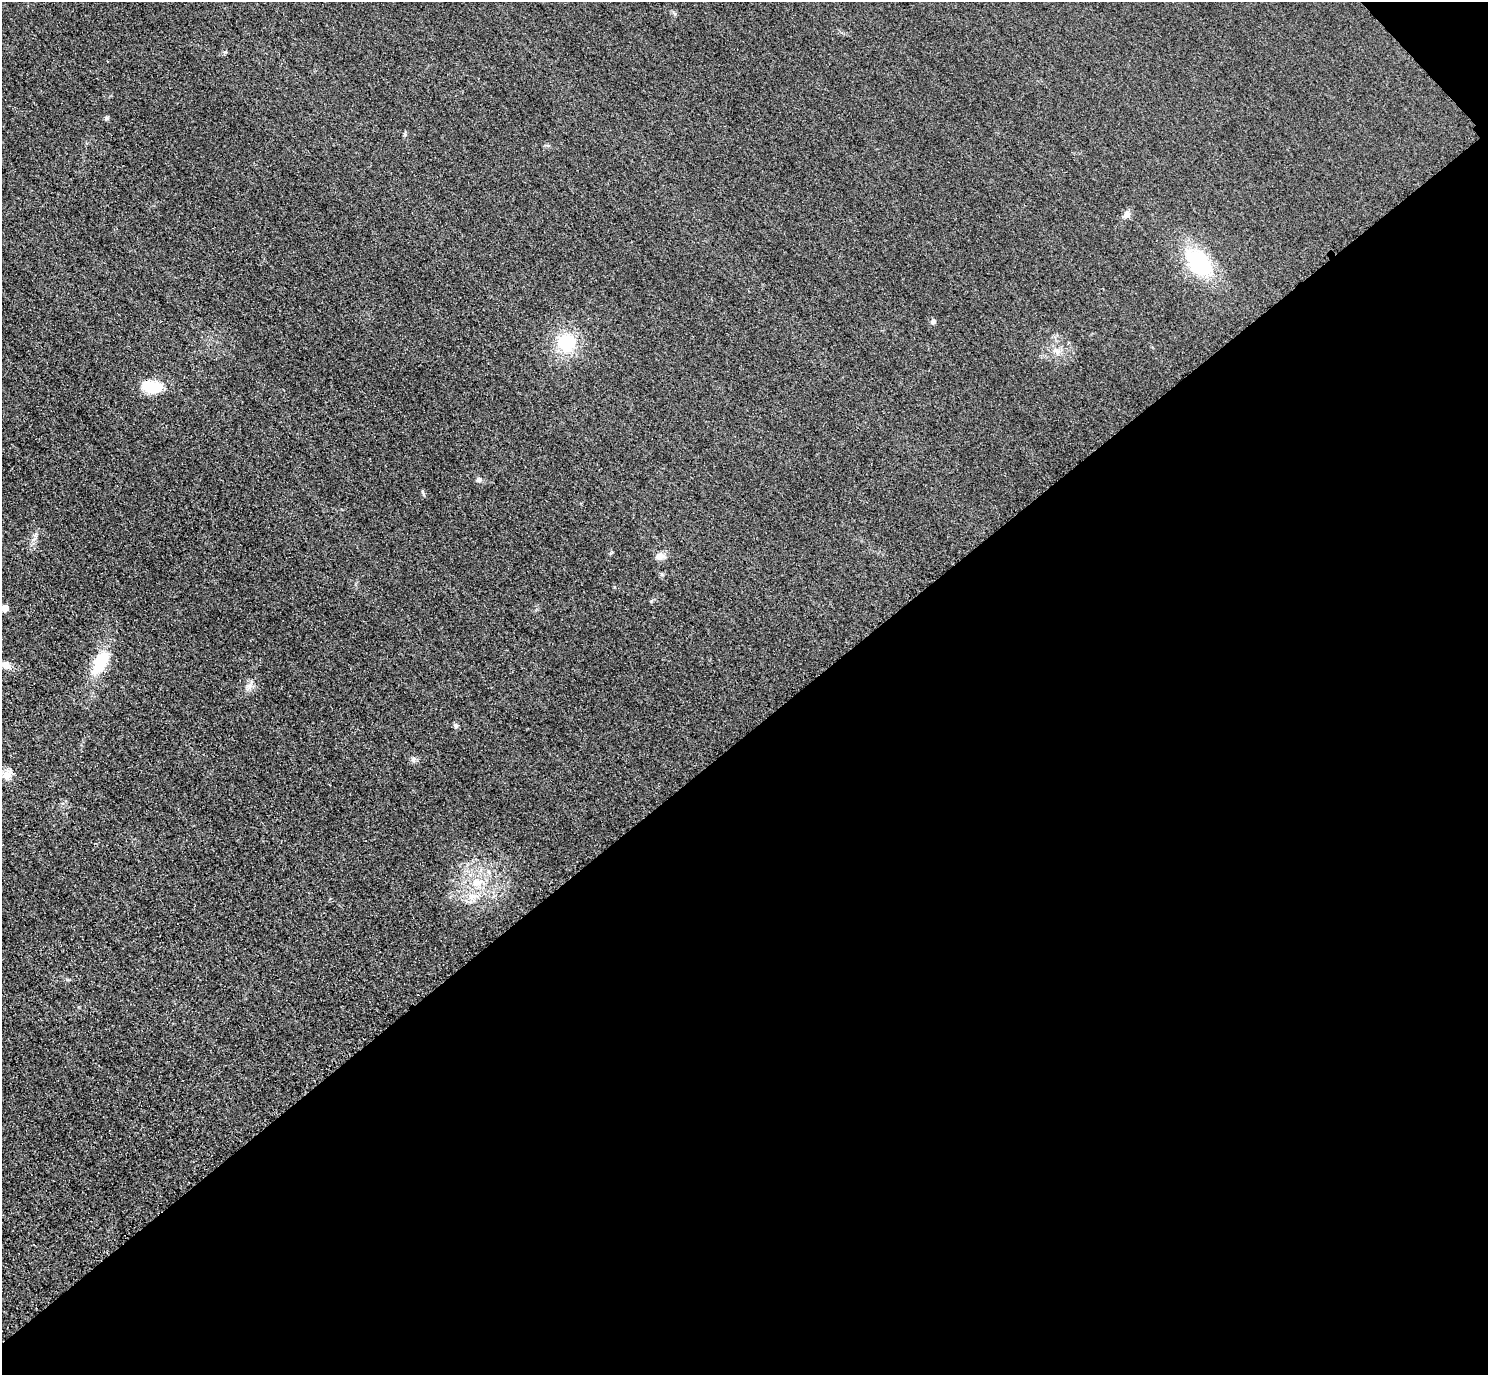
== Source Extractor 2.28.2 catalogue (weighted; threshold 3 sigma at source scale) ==
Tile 12 of 4 x 4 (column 4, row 3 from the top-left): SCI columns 4490-5975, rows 1558-2930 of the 6005 x 6003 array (HDU 1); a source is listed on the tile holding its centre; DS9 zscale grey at full resolution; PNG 1490 x 1377 px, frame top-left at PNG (2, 2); no overlay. Shown black and unused: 47% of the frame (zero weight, under 3 of 4 exposures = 3% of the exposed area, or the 3 px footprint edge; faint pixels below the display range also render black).
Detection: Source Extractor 2.28.2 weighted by HDU 2 'WHT'; one run over the whole footprint, this tile lists its part. Background 0.0521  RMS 0.016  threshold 0.0725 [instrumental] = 3 sigma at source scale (4.5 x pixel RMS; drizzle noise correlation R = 1.50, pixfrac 1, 0.05/0.05 arcsec/px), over >= 5 px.
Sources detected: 16; all 16 listed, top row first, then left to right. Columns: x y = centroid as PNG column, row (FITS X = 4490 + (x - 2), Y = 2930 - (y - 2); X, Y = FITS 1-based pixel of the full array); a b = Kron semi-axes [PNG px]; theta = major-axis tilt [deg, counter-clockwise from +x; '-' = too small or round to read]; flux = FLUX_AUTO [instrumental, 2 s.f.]
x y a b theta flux
106 118 6 5 - 2.7
1126 214 9 8 - 7.7
1199 263 38 24 -51 110
933 321 6 5 - 3.8
566 343 17 17 - 75
151 387 22 12 -11 49
479 480 7 6 - 4.8
424 494 6 4 -71 2.3
660 556 12 9 6 9.9
5 608 5 5 - 24
101 662 33 15 61 56
5 665 11 8 -21 11
250 686 8 6 22 6.3
455 726 7 5 -46 3.8
7 774 15 10 38 12
478 882 14 11 13 22
Isophote crosses this tile's border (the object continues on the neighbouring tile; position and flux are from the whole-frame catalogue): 1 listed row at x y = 5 608
Unlisted compact peaks at least as high as the median listed source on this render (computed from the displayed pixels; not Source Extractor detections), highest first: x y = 413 759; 33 540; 675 14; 611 553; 1058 351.